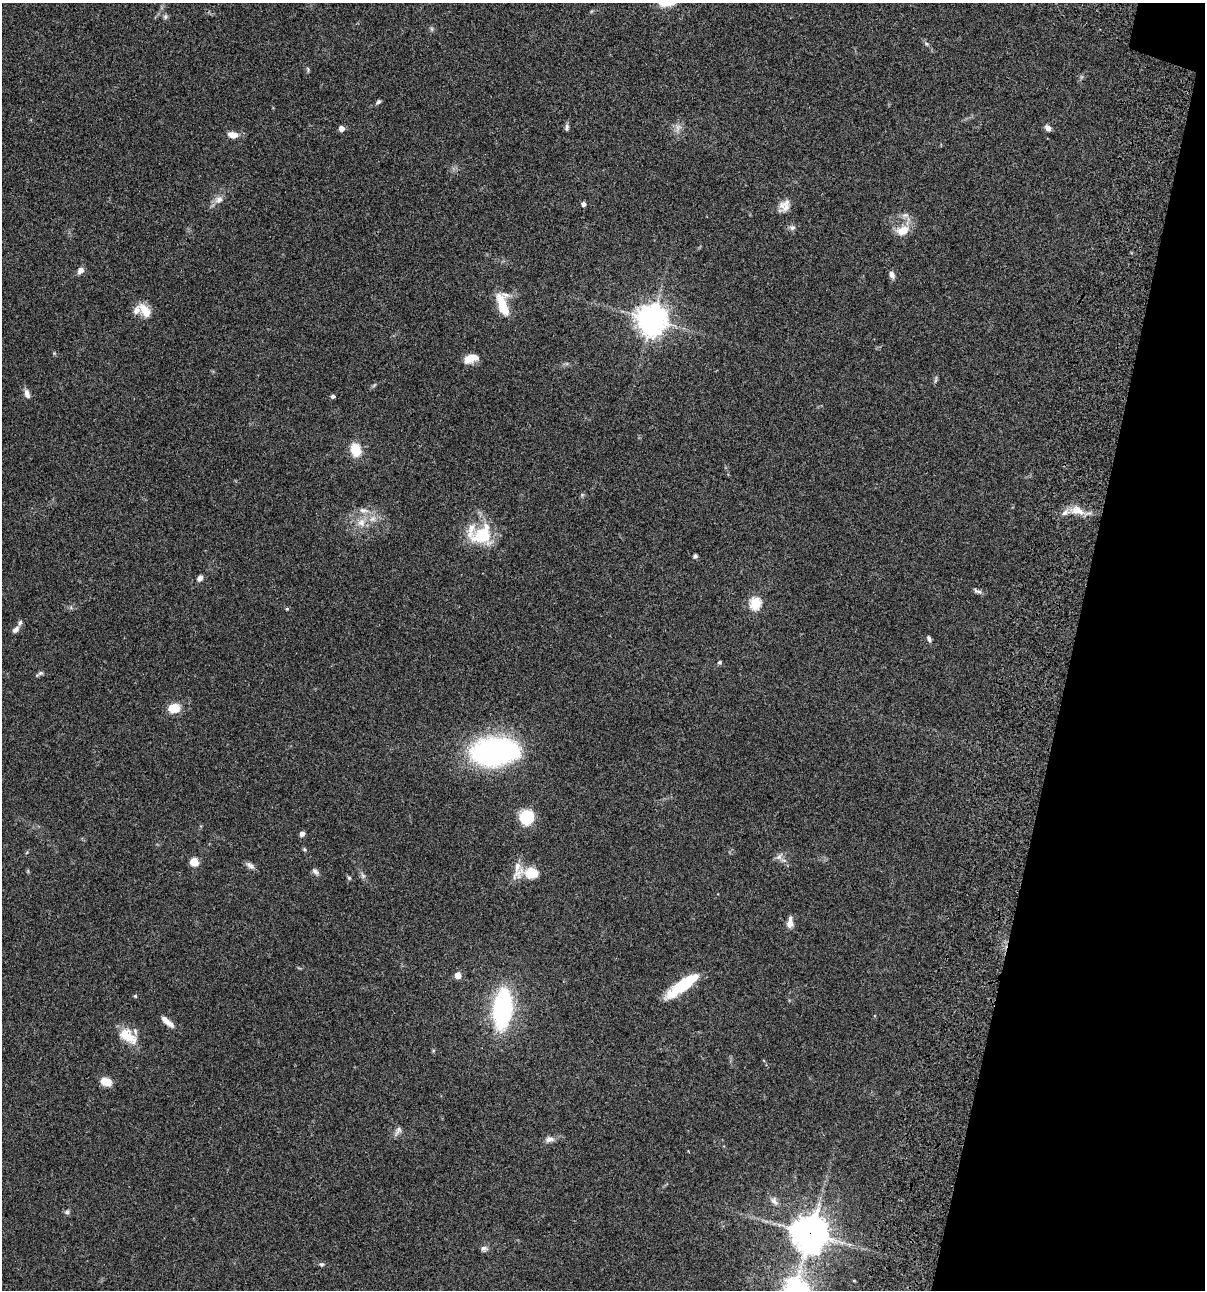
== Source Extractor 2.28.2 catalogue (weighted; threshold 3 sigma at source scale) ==
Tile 8 of 4 x 4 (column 4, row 2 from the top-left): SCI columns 3843-5045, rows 2696-3983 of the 5403 x 5389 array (HDU 1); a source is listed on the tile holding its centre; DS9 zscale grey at full resolution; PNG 1207 x 1292 px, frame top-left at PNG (2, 3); no overlay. Shown black and unused: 11% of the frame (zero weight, under 3 of 4 exposures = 9% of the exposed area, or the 3 px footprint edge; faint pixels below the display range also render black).
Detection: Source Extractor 2.28.2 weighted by HDU 2 'WHT'; one run over the whole footprint, this tile lists its part. Background 0.0471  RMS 0.0055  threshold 0.0247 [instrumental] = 3 sigma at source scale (4.5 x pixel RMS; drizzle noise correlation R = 1.50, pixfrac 1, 0.05/0.05 arcsec/px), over >= 5 px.
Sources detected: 81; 2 too faint to see at this stretch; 1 inside a brighter object's white glare — not listed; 8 inside a brighter listed object's ellipse — not listed separately; the other 70 listed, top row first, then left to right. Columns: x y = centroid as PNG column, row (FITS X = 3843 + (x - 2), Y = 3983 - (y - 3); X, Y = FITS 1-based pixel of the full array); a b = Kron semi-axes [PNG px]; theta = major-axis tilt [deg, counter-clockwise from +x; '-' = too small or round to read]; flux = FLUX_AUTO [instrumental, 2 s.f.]
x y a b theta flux
165 17 8 6 76 1.1
432 29 7 4 -89 0.89
926 44 7 5 -21 1
308 69 7 3 -69 0.72
378 102 7 5 43 1
567 127 9 5 81 1.5
341 128 5 5 - 3.7
678 128 13 9 80 3.4
1048 128 7 6 - 2.4
233 135 11 7 -7 4.9
219 200 12 10 33 3.5
583 204 4 4 - 2
785 207 20 11 21 4.8
905 215 11 7 8 2.4
792 227 8 7 - 1.7
903 230 16 11 25 8.6
81 270 8 6 50 2.8
892 275 9 6 -67 2.4
502 305 28 10 -70 14
144 310 14 13 - 6.2
652 319 10 9 - 800
473 357 14 10 -8 5.2
936 380 12 3 79 0.99
27 394 12 6 -73 2.7
333 396 4 4 - 1.4
356 450 13 10 -73 12
582 495 6 5 - 0.79
363 510 14 7 -6 3.5
1077 510 21 12 -17 7.7
372 519 11 9 24 4.3
361 522 12 11 - 5.6
485 536 32 23 73 20
695 556 4 4 - 1.5
200 578 7 5 50 2.6
977 591 12 5 -27 1.6
755 603 6 6 - 45
287 609 5 4 - 0.67
16 630 10 6 49 2.3
929 639 8 5 -63 1.4
720 662 6 4 17 0.83
40 673 11 5 29 1.4
174 708 14 11 10 8.5
494 752 35 20 7 170
526 817 11 11 - 26
302 834 6 5 - 2
304 849 5 5 - 0.71
779 857 13 7 46 2.4
194 862 8 7 - 7
250 865 12 6 -34 2.4
517 866 33 10 83 6
315 871 11 6 -45 1.7
531 873 17 10 0 14
363 876 8 6 -62 1.5
349 878 6 5 - 0.85
790 922 14 6 84 3.9
458 975 5 4 - 7.6
682 986 40 11 36 23
135 996 5 4 - 0.65
502 1009 28 12 85 110
169 1023 16 6 -34 4.4
128 1036 26 14 -36 12
106 1082 12 9 -16 6.4
398 1131 16 6 60 2.2
550 1139 13 7 6 2.7
774 1201 15 9 -51 3.2
67 1212 7 6 - 1.3
810 1233 13 12 - 1000
484 1248 9 7 1 1.7
321 1264 7 6 - 1
854 1281 5 3 - 0.49
Overlapping masked pixels (flux is a lower limit): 1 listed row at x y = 810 1233